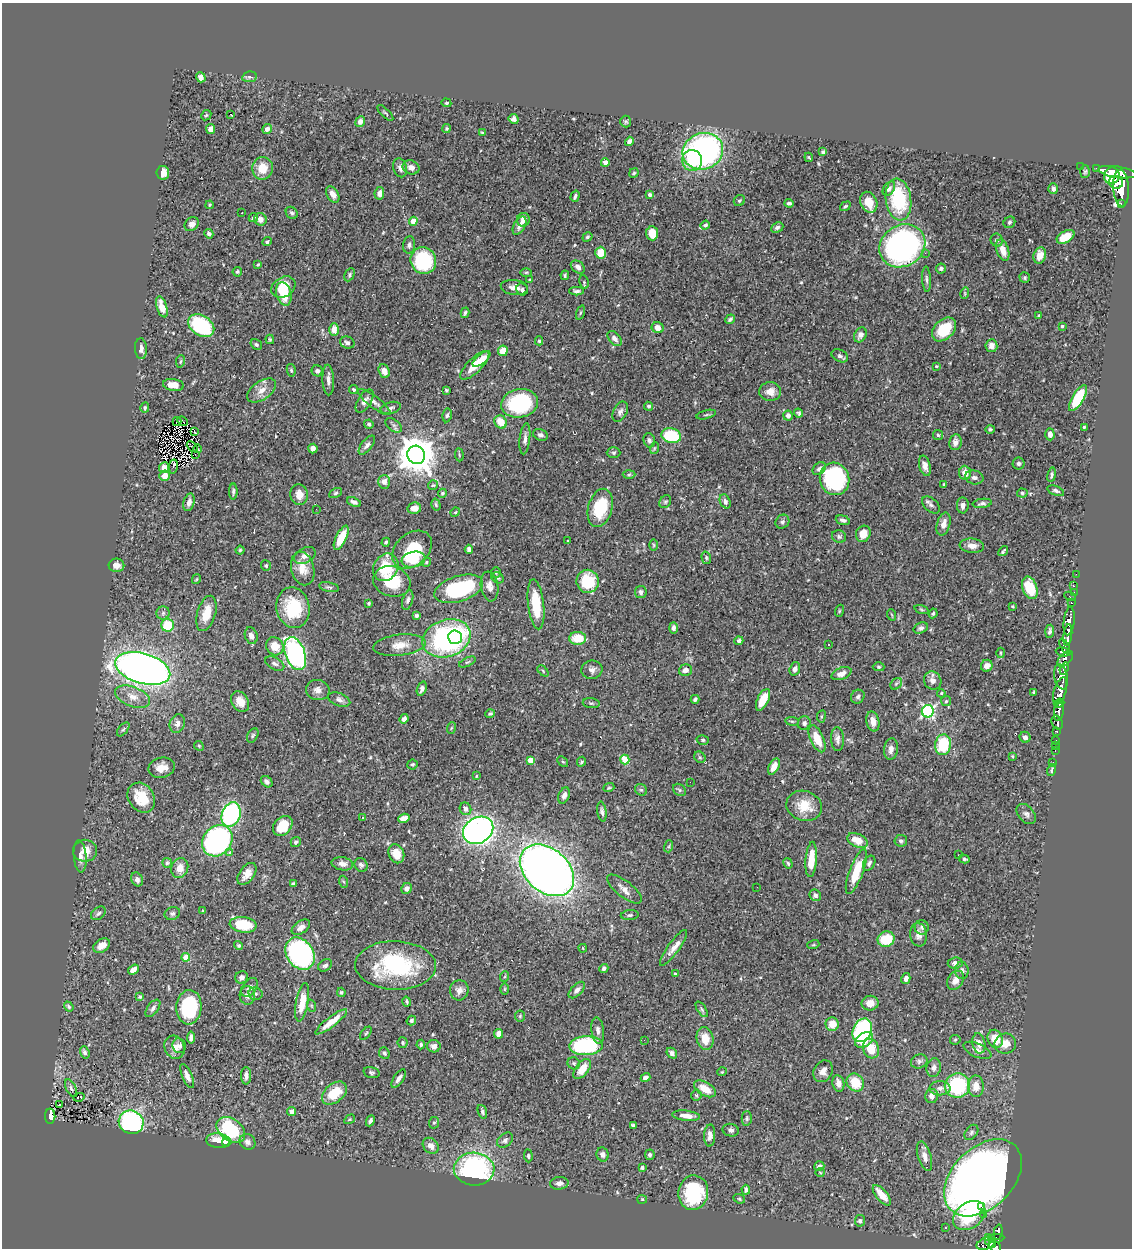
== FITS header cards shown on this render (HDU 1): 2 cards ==
NAXIS1  =                 1130
NAXIS2  =                 1246

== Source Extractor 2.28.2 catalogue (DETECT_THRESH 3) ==
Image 1130 x 1246 px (HDU 1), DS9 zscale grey, 1 PNG px = 1 image px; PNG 1134 x 1250 px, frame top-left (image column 1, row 1246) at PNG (2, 3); each listed source drawn as its Kron ellipse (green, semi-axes under 4 px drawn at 4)
Background 0.904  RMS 0.034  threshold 0.103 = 3 sigma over >= 5 px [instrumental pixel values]
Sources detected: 548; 3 with non-positive FLUX_AUTO (blend fragments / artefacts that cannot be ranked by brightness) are neither listed nor drawn; of the other 545, the 500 brightest by FLUX_AUTO listed and drawn (45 fainter detections omitted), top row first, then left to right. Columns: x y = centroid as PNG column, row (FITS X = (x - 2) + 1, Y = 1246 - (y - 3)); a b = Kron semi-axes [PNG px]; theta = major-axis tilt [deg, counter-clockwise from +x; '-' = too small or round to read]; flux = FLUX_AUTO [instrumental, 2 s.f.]
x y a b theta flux
201 77 5 4 - 10
249 77 7 5 10 5
446 103 5 4 - 2.7
385 113 10 3 -45 3.4
230 114 4 2 - 26
206 115 6 4 43 3.2
514 119 5 4 - 6.8
626 121 6 5 - 3.6
360 122 5 4 - 12
447 128 4 4 - 2.9
211 129 5 4 - 13
267 129 5 4 - 8
482 133 4 3 - 2.6
629 141 5 4 - 7.9
703 151 20 18 20 610
823 152 4 3 - 5.4
809 157 5 3 - 2.5
692 160 10 10 - 65
605 163 4 4 - 24
411 167 8 6 -22 12
1080 167 2 2 - 7.5
263 168 11 10 - 39
400 168 9 6 -74 11
1096 168 2 2 - 16
1085 171 6 5 - 4
1117 172 20 5 -9 4200
163 173 7 6 - 21
634 173 5 4 - 3.2
1112 176 8 7 - 2600
1116 182 7 6 - 1500
1121 188 18 8 -87 4000
889 189 8 5 55 8.1
1053 189 5 5 - 8.4
379 193 6 4 81 11
333 194 9 5 -57 15
649 195 3 3 - 4.8
575 196 5 3 - 4.5
898 200 21 12 -82 160
739 201 6 5 - 3.4
869 202 11 8 -65 40
789 203 4 3 - 5.6
1121 204 3 2 - 89
210 205 4 3 - 2.4
845 206 6 3 37 3.5
242 213 3 2 - 2.7
292 213 7 5 -49 4.3
253 218 5 4 - 4.3
260 219 6 6 - 13
523 220 7 6 - 12
413 221 4 4 - 33
1009 222 6 5 - 4.1
192 224 8 6 44 10
705 225 5 4 - 4.3
519 226 10 5 60 12
777 227 6 5 - 5.9
652 233 7 6 - 35
209 234 5 4 - 6.5
587 237 5 4 - 3.6
1066 237 10 6 30 46
997 240 6 6 - 5.5
267 242 5 4 - 3.7
409 245 8 6 82 8
902 246 24 20 32 690
1003 250 11 6 -72 23
600 253 6 5 - 33
925 253 2 2 - 28
1040 255 8 6 72 27
423 261 13 12 - 170
258 265 3 2 - 2.9
578 267 8 5 -38 10
941 268 5 5 - 5
237 272 5 4 - 3.4
526 272 6 4 1 2.5
350 275 7 4 63 4.2
565 275 5 3 - 3.5
1025 278 5 5 - 4.4
926 279 13 3 -87 5.5
530 280 3 3 - 2.4
584 282 7 5 -78 3.6
283 287 13 9 32 53
514 287 14 7 -7 17
522 289 6 5 - 4.8
576 291 7 4 0 5.3
965 293 6 3 73 2.3
284 294 12 7 -74 58
162 307 11 5 -72 29
465 313 5 3 - 4.3
580 313 7 3 71 3.6
1039 315 3 3 - 3.1
730 319 5 3 - 4.6
201 326 14 9 -33 230
1062 326 4 4 - 3.4
658 328 6 5 - 15
944 329 14 9 45 81
334 330 6 4 89 15
860 335 8 6 61 11
270 339 5 3 - 2.9
615 339 9 5 -48 9.5
539 341 4 4 - 3.6
347 343 7 6 - 7.3
256 344 6 4 -33 4.7
991 346 6 6 - 15
141 349 10 6 -87 11
503 351 5 5 - 35
840 356 9 6 -25 7
481 359 11 5 38 21
180 362 6 4 81 3.4
475 365 19 7 44 43
937 366 3 3 - 2.5
291 370 6 4 -80 4.3
317 371 6 5 - 6.2
384 371 7 5 -69 16
328 380 15 6 -88 12
173 385 10 6 -8 25
354 389 4 3 - 3.5
262 390 16 9 34 21
446 390 3 3 - 3.3
770 392 11 9 -1 21
1078 398 15 6 60 110
365 401 13 6 58 13
374 402 20 5 -37 13
520 403 19 14 11 220
649 406 4 4 - 4
145 408 5 4 - 4.2
391 408 10 5 16 6.5
620 412 11 6 63 8.7
799 413 5 4 - 4.1
447 415 7 4 80 4.4
706 415 10 3 15 3.7
788 415 5 5 - 8.9
177 421 4 2 - 2.2
182 421 5 2 - 2.2
501 422 7 6 - 38
369 424 5 4 - 3.8
394 425 9 5 -36 6.5
1084 427 3 3 - 3.2
990 429 4 4 - 3.7
195 432 3 2 - 2.9
1050 434 6 4 -86 14
540 435 7 5 -24 7.4
938 435 5 5 - 3.4
671 436 10 7 -14 110
525 439 15 5 83 10
649 440 7 5 -72 8.4
955 442 8 6 79 12
367 445 11 5 52 8.6
192 447 6 2 -42 2.7
313 448 5 4 - 12
655 448 6 4 70 3
198 449 4 2 - 2.7
613 453 7 5 0 4.5
195 454 3 2 - 3.6
416 455 9 8 - 7000
459 455 7 3 -85 2.3
1019 463 6 6 - 4.5
925 466 10 5 -75 13
173 467 7 3 81 4.2
164 468 5 5 - 22
819 469 7 5 43 9
965 473 7 5 -86 19
629 475 6 4 2 3.5
1052 475 7 4 81 4.2
164 476 5 5 - 20
974 477 9 7 -11 8.7
834 479 16 14 -74 240
384 482 7 6 - 14
433 485 5 5 - 2.9
944 485 3 3 - 3.2
1056 491 9 4 -19 5.4
233 492 8 4 87 4.7
336 493 7 4 28 3.9
442 493 4 4 - 3.3
1022 493 5 4 - 3.7
299 495 10 9 - 22
725 501 7 5 -65 6.7
189 502 9 5 75 11
354 502 7 4 -22 7.2
665 502 7 5 55 3.8
982 503 9 4 6 6.2
436 505 6 4 -74 3.7
931 505 10 6 -41 7.2
963 505 8 6 87 12
414 508 7 5 11 19
600 508 19 12 74 100
316 509 2 2 - 3.5
455 512 5 4 - 2.3
843 520 7 4 -17 7.5
782 522 7 6 - 5.4
944 524 12 6 73 17
863 534 8 7 - 27
839 537 7 6 - 4.7
341 538 13 5 64 50
567 540 3 3 - 5.1
386 542 4 3 - 4.3
654 545 5 3 - 2.5
972 546 12 7 -5 16
469 549 4 4 - 8.8
240 550 4 4 - 3.1
412 550 22 16 41 100
1003 551 5 2 - 3.6
305 555 11 7 28 13
706 558 6 4 -72 3.7
414 559 12 8 10 50
426 562 5 4 - 3
116 565 8 7 - 16
266 565 5 5 - 3.2
386 567 14 12 59 82
303 568 17 11 -76 31
496 572 5 4 - 3.2
1076 574 2 2 - 11
498 578 6 5 - 4
196 579 5 3 - 2.4
392 581 19 15 -17 79
588 581 11 11 - 88
489 586 15 8 -82 17
1074 586 2 2 - 12
329 587 10 4 -11 4.8
1030 588 11 7 -72 66
459 589 25 13 17 180
641 592 6 5 - 7.9
1074 592 2 2 - 17
1070 596 6 3 -27 87
408 600 10 5 74 6.7
369 603 4 4 - 2.7
1071 603 3 3 - 40
536 604 25 8 -83 71
1013 606 4 3 - 2.2
293 608 20 16 -79 110
921 610 7 3 -19 3.3
839 611 6 4 71 2.4
163 613 6 6 - 6.1
206 613 18 9 74 43
933 613 5 3 - 3.4
416 615 4 3 - 4.1
892 615 6 3 -70 2.3
1069 621 14 5 84 1500
167 625 6 6 - 73
673 628 6 4 -89 8.8
921 628 7 5 25 6.2
1050 631 7 4 86 5.6
1068 635 11 4 84 1800
251 636 8 6 -73 11
455 637 7 7 - 81
446 638 24 18 19 490
578 638 8 6 -1 57
739 641 4 4 - 7.1
829 644 3 3 - 3.6
400 645 26 10 6 32
275 646 9 8 - 36
1065 646 8 4 -63 500
1063 652 7 4 -13 600
1001 653 5 3 - 2.3
295 654 17 9 -71 500
1065 659 10 5 45 1200
467 662 9 4 26 3.8
275 664 10 6 -27 8.2
987 666 6 5 - 12
879 667 6 4 1 3.3
143 668 28 15 -16 1800
795 669 7 5 72 8.6
1064 669 6 3 70 420
592 670 10 9 - 11
685 670 6 5 - 12
543 671 7 4 -47 3.1
841 674 10 6 21 15
1061 677 12 6 -78 1400
933 681 9 8 - 14
896 684 6 5 - 4.4
422 689 7 4 70 8.6
318 690 12 10 -9 15
1060 691 14 6 73 3200
1033 692 3 2 - 2.2
941 693 4 3 - 2.4
133 697 18 9 -21 27
858 697 7 6 - 5.8
695 699 4 3 - 4.6
339 700 12 6 -19 10
763 700 11 5 65 46
946 701 5 5 - 3.7
240 702 11 8 -58 24
591 703 8 5 -7 3.9
1059 703 5 4 - 700
928 711 6 6 - 390
1059 711 10 5 84 1500
490 714 5 4 - 3.6
821 716 6 3 81 2.9
404 719 5 4 - 8.1
792 721 7 3 -8 2.9
873 721 10 6 -78 17
1057 722 7 5 -65 390
804 723 7 6 - 6.9
177 724 9 7 67 12
451 728 6 3 71 2.5
123 729 8 4 51 4.1
1056 731 3 3 - 200
253 735 7 5 60 4.1
1025 737 5 5 - 7.6
817 739 14 6 -66 46
837 739 12 6 -88 10
703 740 6 5 - 3.7
1056 740 3 3 - 76
943 745 10 8 82 110
1055 745 2 2 - 6.8
199 746 5 4 - 3.1
891 749 11 7 81 13
1055 751 3 2 - 26
1012 756 4 4 - 2.2
700 757 6 5 - 3.3
530 760 4 4 - 31
625 760 5 4 - 74
563 761 6 4 -43 3.2
581 762 5 4 - 3.9
1053 762 2 2 - 9.9
412 764 5 5 - 3.6
774 766 9 5 63 20
161 768 13 10 14 25
1052 770 6 4 73 4.4
476 776 3 3 - 2.3
267 782 6 5 - 7.4
690 782 2 2 - 3.4
609 788 6 3 20 2.6
641 790 6 5 - 4.8
679 790 7 5 -38 5
564 795 8 5 68 9.4
141 798 16 12 -55 59
804 806 18 15 -18 48
466 809 6 5 - 11
602 812 10 4 -82 6.4
1026 814 12 7 -48 9.7
231 815 13 9 71 360
363 817 3 2 - 3
404 818 6 4 19 19
283 826 11 8 48 53
478 830 16 13 32 1200
858 840 11 6 -25 34
217 841 17 14 51 500
901 841 6 6 - 5.6
296 842 5 5 - 5.7
669 846 6 4 72 2.5
85 851 12 11 - 22
230 852 3 3 - 14
396 854 10 7 -67 34
959 855 3 2 - 5.4
80 856 16 6 -86 12
811 859 18 5 85 50
964 859 5 4 - 3.8
167 863 5 5 - 4.2
788 863 5 4 - 3.5
869 863 8 5 62 6.3
342 864 11 6 -10 12
361 865 7 6 - 7
180 868 10 8 69 24
547 870 30 21 -41 2200
856 872 23 7 69 76
247 874 12 7 54 22
137 879 7 5 -62 7.3
344 882 6 4 -70 2.7
293 884 4 3 - 3.8
757 887 2 2 - 2.5
407 888 6 5 - 9.6
624 889 21 8 -38 18
815 895 6 5 - 6.2
203 911 3 3 - 3.5
98 913 8 5 37 6.7
172 913 8 6 22 5.2
630 915 9 5 6 4.9
243 925 13 7 -7 99
301 927 10 6 35 14
922 927 7 7 - 6.8
918 935 12 8 -84 16
886 939 8 7 - 66
238 945 4 4 - 3.6
813 945 6 4 18 2.9
102 946 9 6 32 16
583 948 4 3 - 2.2
673 948 21 6 54 18
300 954 17 13 -55 380
186 957 4 4 - 51
955 963 7 5 7 9
325 965 7 5 31 7
395 965 40 24 -2 240
604 968 4 4 - 6.6
134 970 6 4 36 18
962 971 8 7 - 7.5
675 974 3 3 - 3
505 976 5 3 - 2.4
242 977 6 6 - 9.9
906 979 5 4 - 9.5
955 980 10 7 55 18
249 987 10 7 55 9.3
505 989 6 4 90 2.7
459 990 10 9 - 14
577 990 10 5 45 9.7
341 992 4 3 - 3.2
255 994 7 6 - 6.2
247 995 9 7 -87 14
140 997 3 3 - 2.9
302 1002 19 6 80 48
407 1002 5 3 - 3.5
870 1003 8 7 - 20
69 1006 5 4 - 3.5
312 1006 6 4 -70 2.8
189 1007 17 12 86 140
153 1008 10 5 53 7.3
702 1009 9 4 -55 4.6
520 1016 5 5 - 3.1
411 1020 5 4 - 4.8
331 1022 19 5 38 32
832 1024 6 6 - 30
598 1030 13 6 -82 12
862 1030 12 9 64 250
366 1033 7 3 53 3.1
499 1034 5 4 - 22
191 1038 6 4 84 8.7
705 1039 11 8 -77 35
995 1039 9 7 -69 45
644 1040 2 2 - 3.7
864 1040 10 7 32 49
955 1040 5 5 - 3.2
403 1043 5 5 - 3.5
979 1043 10 6 -79 18
421 1044 5 4 - 4.9
1005 1044 11 10 - 24
179 1046 7 6 - 9.6
434 1046 7 6 - 15
586 1046 17 9 2 260
174 1047 12 9 -65 19
871 1049 10 8 -65 47
977 1050 15 6 -24 13
85 1052 6 4 -70 6
384 1053 6 5 - 4.7
672 1053 6 5 - 6.9
919 1061 8 7 - 7.2
574 1063 6 6 - 5.5
934 1068 9 7 78 12
582 1069 11 6 53 39
823 1071 11 9 63 16
372 1072 8 5 -15 4.5
722 1072 5 4 - 2.5
187 1076 13 5 -66 14
246 1076 8 5 -90 11
399 1078 10 5 56 11
645 1078 5 4 - 11
838 1083 8 6 -79 18
855 1083 9 8 - 62
957 1085 12 12 - 170
976 1086 11 8 -89 27
71 1088 10 5 -64 5.5
940 1088 10 7 -1 11
705 1089 12 6 -31 38
334 1093 14 9 40 64
696 1095 5 5 - 3.4
932 1096 7 6 - 13
79 1097 6 3 17 24
59 1105 3 2 - 3.6
292 1111 4 4 - 12
482 1112 7 4 -70 5.2
50 1116 7 5 89 120
686 1116 14 5 -7 18
747 1118 7 5 -89 4.3
350 1119 6 3 31 2.4
370 1121 5 3 - 5.7
131 1122 12 11 - 330
434 1123 6 5 - 3.9
633 1125 3 3 - 4.4
231 1130 16 11 -37 200
731 1130 8 6 -13 8
971 1132 8 6 52 5.4
710 1135 11 5 87 12
505 1140 9 6 42 8.6
218 1141 12 7 -7 32
227 1142 5 4 - 54
248 1142 8 7 - 9.7
431 1146 9 7 -47 14
603 1155 7 6 - 7.7
650 1155 5 5 - 5.6
528 1156 6 4 -85 3.3
924 1156 15 6 -73 14
819 1166 5 4 - 6.1
642 1168 3 3 - 4.3
474 1169 20 16 -3 380
820 1172 4 4 - 2.7
983 1178 45 30 45 2900
559 1183 9 6 8 11
746 1190 5 4 - 7.9
693 1193 17 15 82 150
882 1195 12 5 -51 41
642 1199 5 4 - 2.3
739 1199 6 4 -22 3
982 1206 4 2 - 84
983 1214 2 2 - 920
969 1216 18 12 37 140
860 1221 5 5 - 7.9
946 1228 3 2 - 2.4
998 1232 7 3 78 87
988 1237 3 3 - 28
996 1238 8 4 8 240
990 1242 6 3 -50 290
986 1244 10 5 18 390
995 1247 6 5 - 450
At the frame edge (FLAGS 8, measured only in part): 1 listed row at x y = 995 1247
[45 fainter detections neither listed nor drawn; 3 non-positive-flux detections neither listed nor drawn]